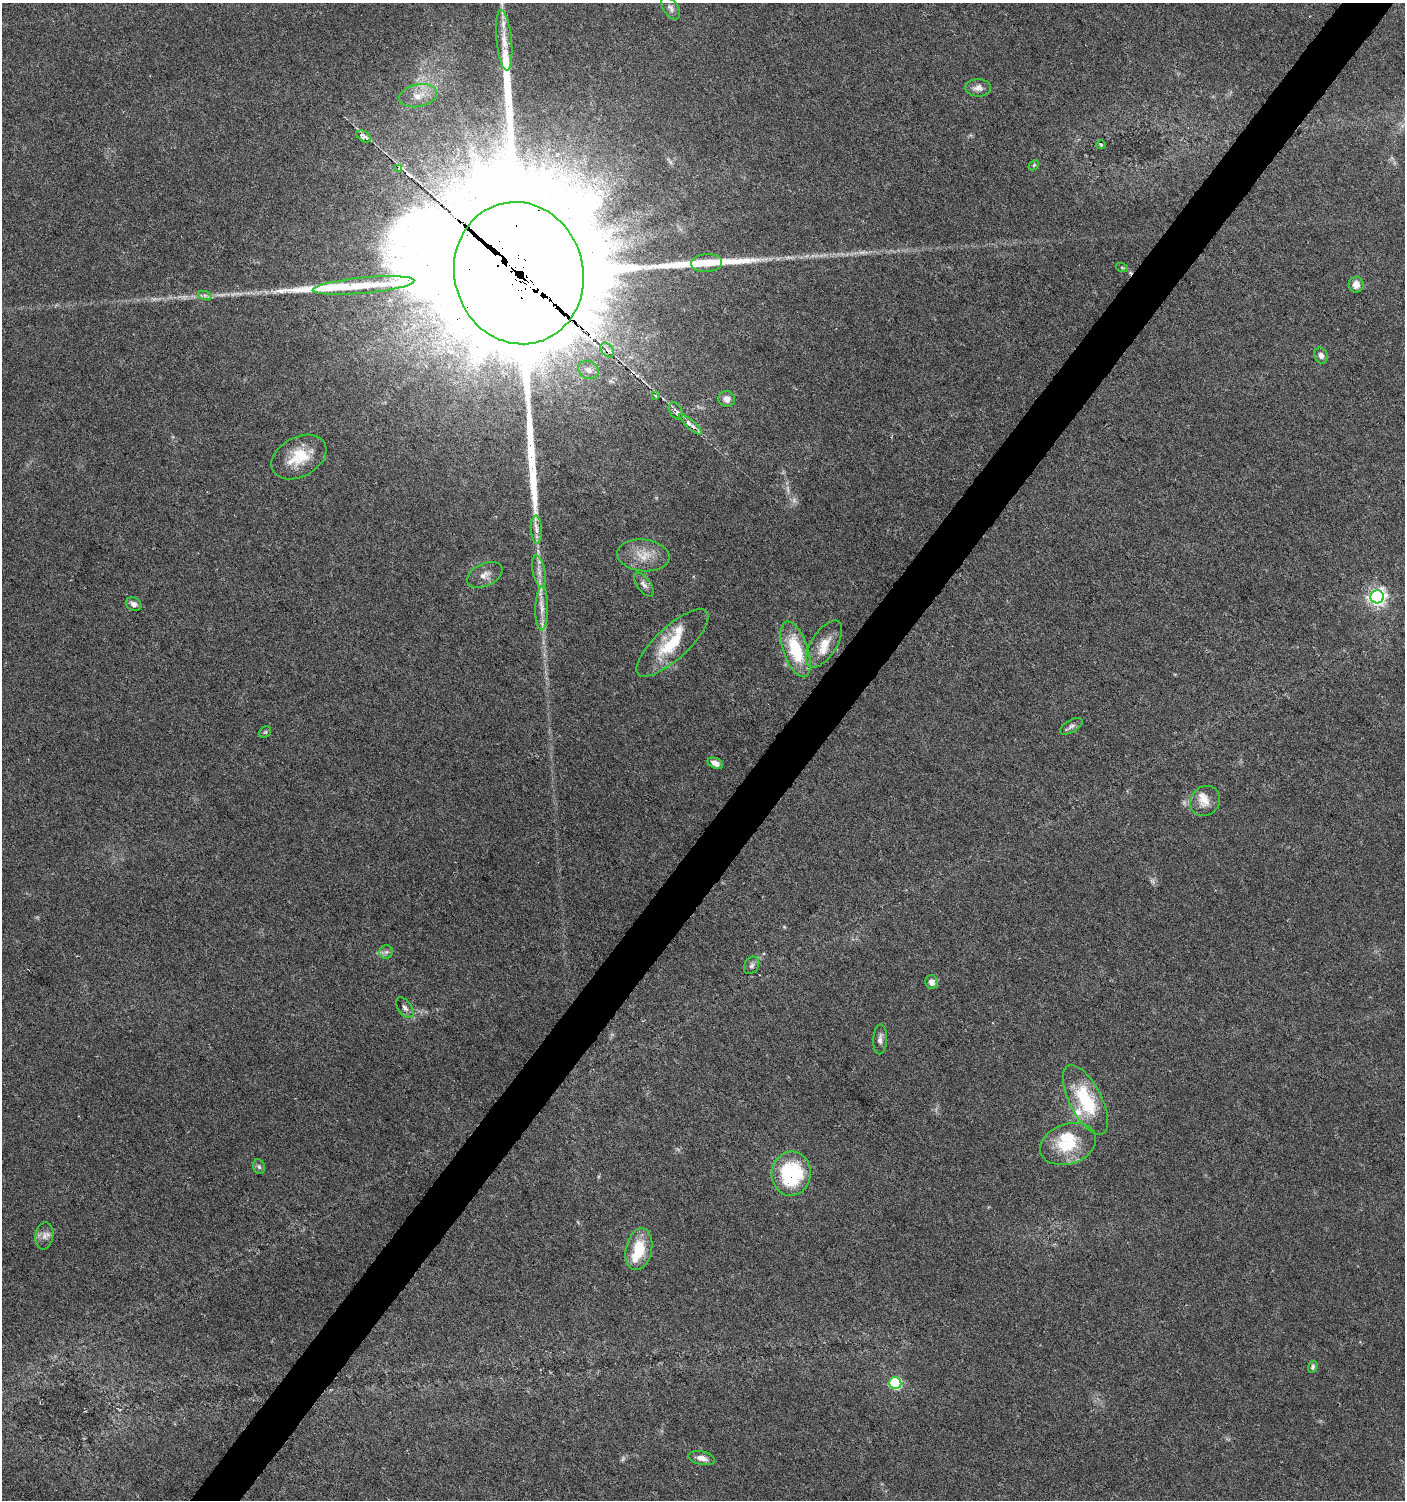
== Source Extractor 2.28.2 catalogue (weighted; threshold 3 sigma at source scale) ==
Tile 10 of 4 x 4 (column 2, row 3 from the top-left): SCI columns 1646-3048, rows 1501-2998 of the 6029 x 6005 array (HDU 1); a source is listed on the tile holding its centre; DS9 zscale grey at full resolution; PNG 1407 x 1502 px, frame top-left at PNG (2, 3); each listed source drawn as its Kron ellipse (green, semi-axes under 4 px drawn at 4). Shown black and unused: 4% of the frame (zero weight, under 5 of 9 exposures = <1% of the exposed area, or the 3 px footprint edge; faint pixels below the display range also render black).
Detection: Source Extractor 2.28.2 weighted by HDU 2 'WHT'; one run over the whole footprint, this tile lists its part. Background 0.0353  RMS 0.0025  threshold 0.0101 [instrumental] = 3 sigma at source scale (4.09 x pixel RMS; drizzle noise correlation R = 1.36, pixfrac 0.8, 0.0396/0.0396 arcsec/px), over >= 5 px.
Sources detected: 68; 2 too faint to see at this stretch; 1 inside a brighter object's white glare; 1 cosmic-ray / hot-pixel residue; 4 long thin detections or spike segments (spike, bleed or trail) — neither listed nor drawn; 9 inside a brighter listed object's ellipse — not listed separately; the other 51 listed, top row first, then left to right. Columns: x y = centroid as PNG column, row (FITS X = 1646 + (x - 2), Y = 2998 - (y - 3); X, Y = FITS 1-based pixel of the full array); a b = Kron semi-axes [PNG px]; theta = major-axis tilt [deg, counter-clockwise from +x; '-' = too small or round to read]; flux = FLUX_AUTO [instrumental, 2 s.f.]
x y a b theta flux
671 8 13 7 -55 0.99
504 40 30 7 -84 3.2
978 88 13 8 -1 1.5
418 96 19 11 11 3.1
364 136 8 5 -33 3.1
1101 145 4 4 - 0.3
1034 165 6 4 46 0.33
399 169 3 3 - 100
706 263 15 9 5 3.1
1122 268 6 4 -20 0.25
519 273 72 64 -74 27000
364 285 51 8 5 5.8
1356 285 8 7 - 2.2
205 296 7 4 -19 0.53
607 350 8 5 -54 1.2
1321 356 8 6 -69 0.94
589 370 11 8 -28 1.4
655 395 4 4 - 0.38
727 399 8 8 - 1.4
676 411 9 6 -57 0.96
691 424 14 4 -41 3.4
299 457 29 20 29 7.6
536 530 14 5 -88 1.3
643 555 26 16 -6 4.6
539 572 17 6 -79 1.6
485 575 19 11 24 2
644 584 14 6 -53 1.1
1377 597 7 6 - 98
134 604 8 6 -28 1.1
542 608 22 6 89 2.3
672 643 46 16 43 10
824 644 27 12 57 4.3
796 649 29 12 -71 12
1071 726 12 6 30 0.82
265 732 6 5 - 0.34
715 763 8 5 -23 1.4
1205 801 16 14 49 2.6
386 952 7 7 - 0.67
752 965 9 7 57 0.78
932 982 7 6 - 1.7
405 1008 12 6 -52 0.92
880 1039 15 7 88 1.2
1086 1100 38 16 -63 14
1068 1144 29 20 19 9.6
259 1167 7 5 -71 0.51
791 1174 22 19 84 22
44 1236 13 9 81 1.5
639 1249 21 13 77 7.5
1313 1367 6 4 72 0.5
895 1383 6 6 - 22
702 1458 13 6 -12 1.6
Overlapping masked pixels (flux is a lower limit): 2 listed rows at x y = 519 273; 607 350